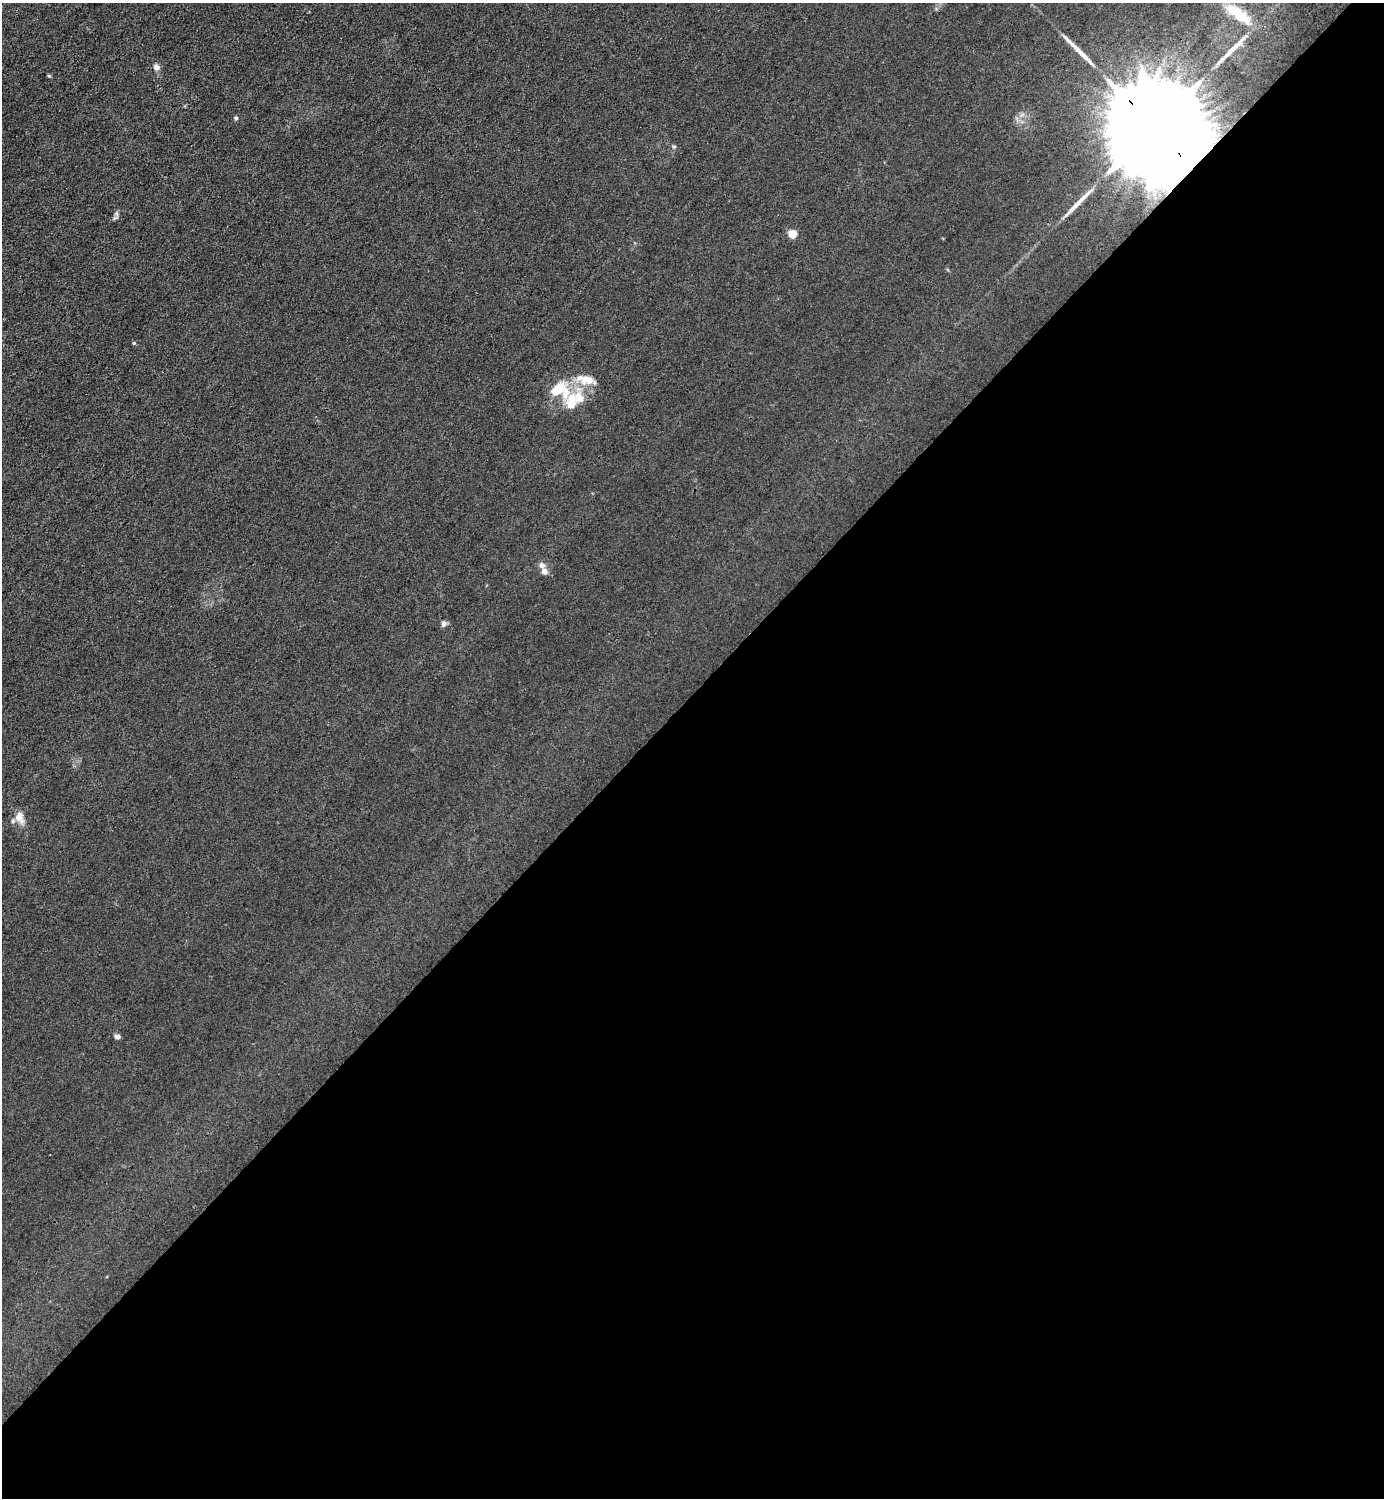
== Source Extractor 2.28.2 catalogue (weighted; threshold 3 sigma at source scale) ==
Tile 15 of 4 x 4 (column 3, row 4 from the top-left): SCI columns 3066-4447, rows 2-1497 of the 5985 x 5985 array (HDU 1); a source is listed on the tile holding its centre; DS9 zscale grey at full resolution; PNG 1386 x 1500 px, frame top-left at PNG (2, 3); no overlay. Shown black and unused: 54% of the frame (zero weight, under 3 of 4 exposures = <1% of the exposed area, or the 3 px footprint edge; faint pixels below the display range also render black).
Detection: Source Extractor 2.28.2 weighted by HDU 2 'WHT'; one run over the whole footprint, this tile lists its part. Background 0.0216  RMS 0.0063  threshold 0.0283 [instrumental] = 3 sigma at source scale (4.5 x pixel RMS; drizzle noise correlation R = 1.50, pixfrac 1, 0.05/0.05 arcsec/px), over >= 5 px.
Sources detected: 22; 3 long thin detections or spike segments (spike, bleed or trail) — not listed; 4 inside a brighter listed object's ellipse — not listed separately; the other 15 listed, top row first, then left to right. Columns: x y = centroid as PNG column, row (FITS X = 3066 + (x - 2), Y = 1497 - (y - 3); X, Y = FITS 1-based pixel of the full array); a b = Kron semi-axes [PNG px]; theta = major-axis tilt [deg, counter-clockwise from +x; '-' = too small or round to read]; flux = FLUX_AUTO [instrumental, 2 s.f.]
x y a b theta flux
1238 14 44 13 -36 23
156 67 7 6 - 2.6
236 118 5 5 - 0.88
1155 127 46 19 -48 36000
674 147 6 4 0 0.81
117 214 7 4 -70 1.3
792 234 5 5 - 14
134 343 4 4 - 0.77
586 379 26 12 -11 10
558 390 25 14 30 17
579 398 19 16 -32 12
544 571 8 7 - 2.6
444 624 7 6 - 1.9
19 817 17 11 -72 5.9
117 1036 5 4 - 3
Overlapping masked pixels (flux is a lower limit): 1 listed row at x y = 1155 127